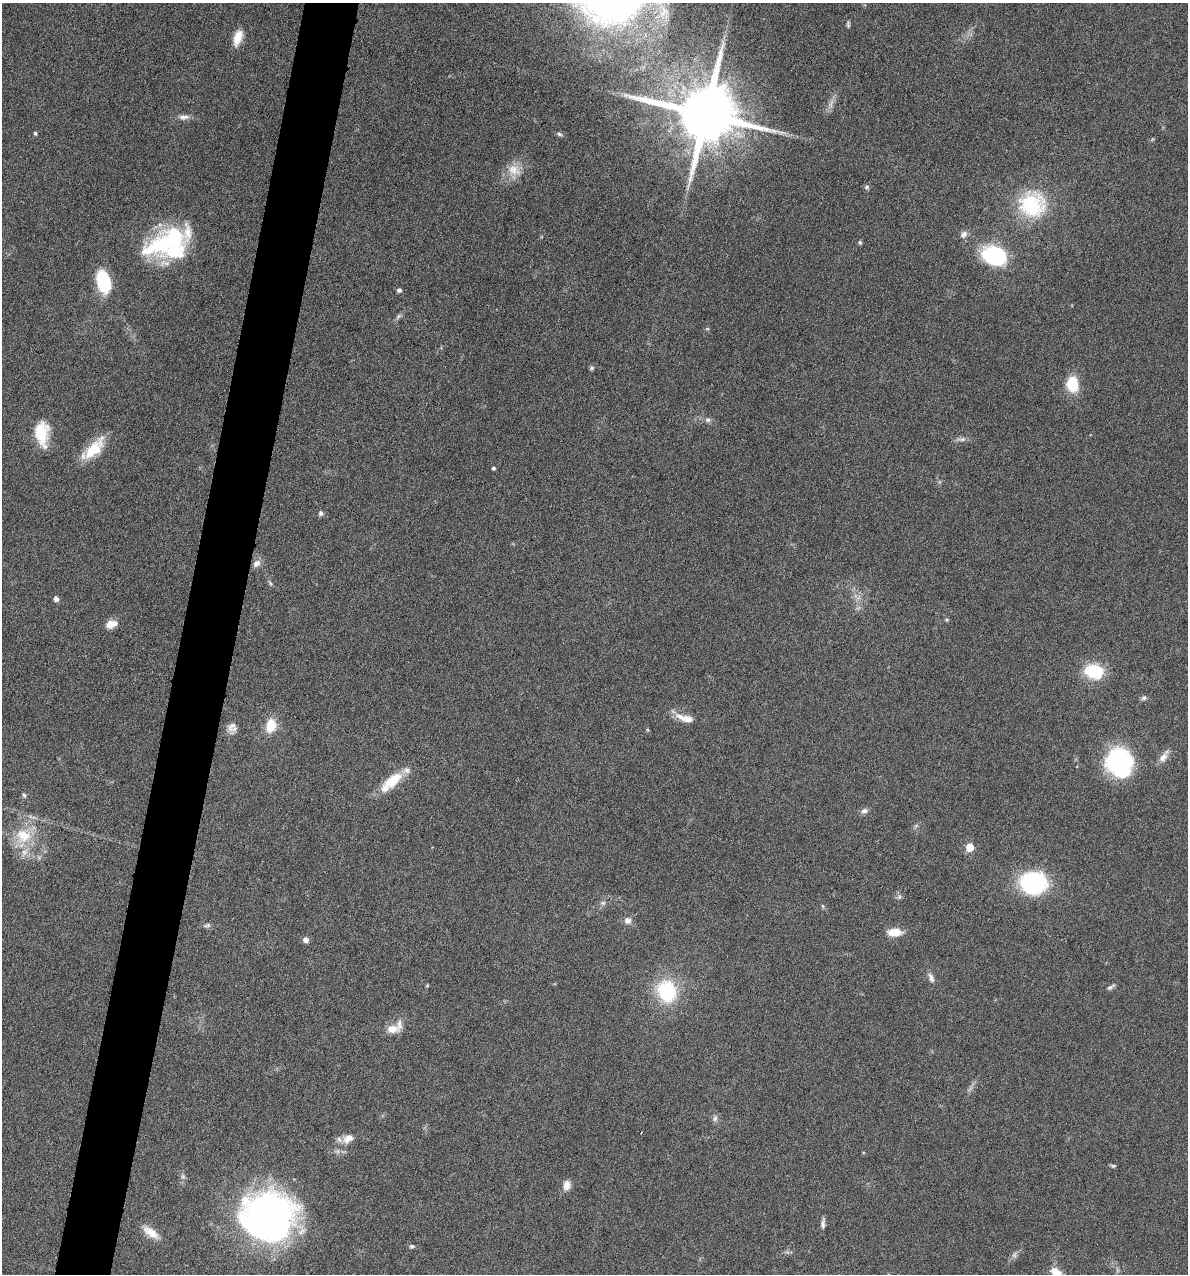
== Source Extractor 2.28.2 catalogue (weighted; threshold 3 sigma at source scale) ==
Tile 7 of 4 x 4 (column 3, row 2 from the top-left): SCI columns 2492-3677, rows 2543-3814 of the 5105 x 5085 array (HDU 1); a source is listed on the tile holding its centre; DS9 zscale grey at full resolution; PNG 1190 x 1276 px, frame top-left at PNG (2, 3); no overlay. Shown black and unused: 5% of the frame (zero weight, under 4 of 8 exposures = <1% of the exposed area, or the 3 px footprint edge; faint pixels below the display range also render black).
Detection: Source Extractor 2.28.2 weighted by HDU 2 'WHT'; one run over the whole footprint, this tile lists its part. Background 0.189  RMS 0.0062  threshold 0.0253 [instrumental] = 3 sigma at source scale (4.09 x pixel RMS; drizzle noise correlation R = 1.36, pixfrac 0.8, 0.05/0.05 arcsec/px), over >= 5 px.
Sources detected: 73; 1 too faint to see at this stretch — not listed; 5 inside a brighter listed object's ellipse — not listed separately; the other 67 listed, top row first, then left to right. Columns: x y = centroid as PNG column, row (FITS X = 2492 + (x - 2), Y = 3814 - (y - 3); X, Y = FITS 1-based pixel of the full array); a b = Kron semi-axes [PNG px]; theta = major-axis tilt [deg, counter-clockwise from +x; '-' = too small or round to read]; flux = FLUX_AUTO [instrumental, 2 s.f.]
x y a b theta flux
848 24 8 4 -90 1
238 38 17 9 70 8.9
706 114 18 15 -11 5900
184 117 15 7 2 3.2
35 133 4 4 - 1.1
559 134 8 5 -17 1.3
514 170 21 16 -28 9.4
867 187 7 5 2 1.2
1032 204 33 32 - 44
964 234 10 8 44 2.8
170 240 65 26 26 67
860 242 5 5 - 1
994 256 21 15 -22 56
103 281 19 11 -73 39
399 290 6 5 - 1.5
398 316 9 6 49 1.6
707 329 6 4 18 0.65
592 368 6 5 - 1.1
1072 384 13 10 -86 20
708 420 8 7 - 1.7
42 433 26 14 -85 20
961 439 14 5 3 2.3
94 449 33 14 48 17
493 468 4 4 - 0.99
321 513 6 5 - 1.6
256 563 11 7 41 3.6
270 583 8 4 -55 1.1
56 599 6 5 - 2
947 620 5 4 - 0.76
111 624 12 8 17 6.6
1094 671 20 15 -9 25
1144 698 7 6 - 1.4
685 718 25 8 -16 7.8
271 726 17 12 77 11
232 728 13 11 -88 4.1
648 730 5 4 - 0.71
1163 757 16 9 58 4.5
1119 762 27 24 -81 74
393 780 29 14 37 15
24 795 6 5 - 1.1
864 811 10 6 18 2.1
23 836 24 21 -5 20
970 847 5 5 - 17
1033 883 19 16 -4 87
899 897 8 6 88 1.5
603 903 7 6 - 1.5
823 906 6 4 -88 0.76
627 921 9 9 - 3.2
207 925 10 5 11 1.5
894 932 17 9 0 7.8
306 940 7 7 - 2.4
931 978 13 6 -69 2.9
427 986 5 3 - 0.51
1110 987 11 5 31 1.6
667 991 21 17 -67 42
392 1029 14 9 1 7.3
715 1118 10 7 75 2
348 1139 17 11 27 6.6
1113 1166 7 4 -10 0.93
567 1185 12 9 80 4.5
268 1216 56 49 -1 220
823 1223 13 5 83 2.2
151 1232 22 10 -34 8.2
412 1246 6 5 - 1.2
1014 1255 9 6 74 1.8
1117 1270 7 4 -72 1.1
1057 1274 25 14 -60 13
Isophote crosses this tile's border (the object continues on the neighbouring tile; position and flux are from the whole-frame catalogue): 1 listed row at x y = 1057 1274